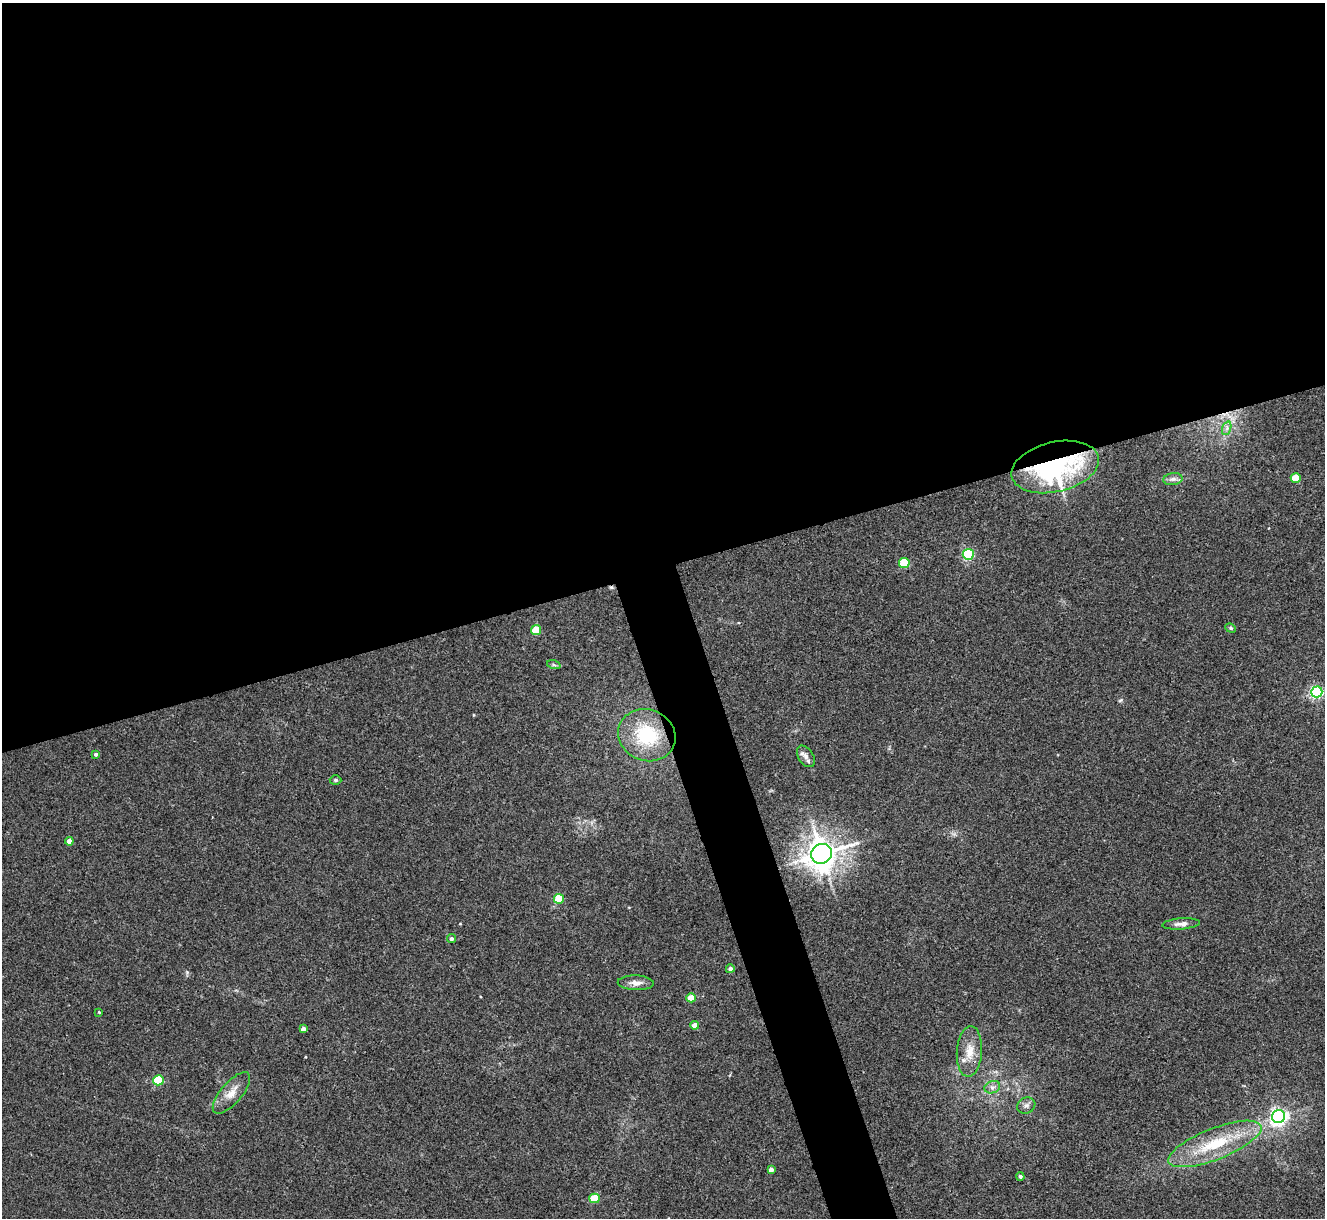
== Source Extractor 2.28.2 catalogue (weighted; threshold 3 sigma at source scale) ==
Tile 2 of 4 x 4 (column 2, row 1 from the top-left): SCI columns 1328-2650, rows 3920-5135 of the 5298 x 5285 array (HDU 1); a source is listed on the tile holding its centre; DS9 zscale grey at full resolution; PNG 1327 x 1220 px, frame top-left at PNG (2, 3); each listed source drawn as its Kron ellipse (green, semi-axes under 4 px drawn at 4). Shown black and unused: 49% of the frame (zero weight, under 3 of 4 exposures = <1% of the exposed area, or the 3 px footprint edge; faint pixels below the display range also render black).
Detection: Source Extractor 2.28.2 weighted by HDU 2 'WHT'; one run over the whole footprint, this tile lists its part. Background 0.035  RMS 0.0047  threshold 0.0211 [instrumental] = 3 sigma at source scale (4.5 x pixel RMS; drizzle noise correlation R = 1.50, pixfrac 1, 0.05/0.05 arcsec/px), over >= 5 px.
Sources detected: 36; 1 cosmic-ray / hot-pixel residue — neither listed nor drawn; the other 35 listed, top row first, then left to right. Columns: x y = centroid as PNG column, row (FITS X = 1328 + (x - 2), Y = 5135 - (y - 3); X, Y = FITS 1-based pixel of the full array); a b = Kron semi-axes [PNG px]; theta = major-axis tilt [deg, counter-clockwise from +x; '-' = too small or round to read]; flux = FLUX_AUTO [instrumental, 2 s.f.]
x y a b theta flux
1227 428 7 4 72 1.3
1055 467 44 25 13 84
1296 478 5 4 - 11
1173 479 9 6 9 1.8
968 554 5 5 - 48
904 563 5 5 - 23
1231 628 5 4 - 0.64
536 630 5 5 - 15
554 665 7 4 -18 0.74
1317 692 6 5 - 80
647 735 29 25 -22 30
96 754 4 4 - 1
806 756 12 7 -57 2.3
335 780 6 5 - 0.71
69 841 4 4 - 3.2
822 854 10 9 - 660
559 899 5 5 - 20
1181 924 18 5 4 2.3
451 939 4 4 - 0.92
730 969 4 4 - 1.4
636 983 18 7 -2 3.5
691 998 4 4 - 8.1
99 1012 4 3 - 0.39
694 1025 4 4 - 3.9
303 1029 4 4 - 2.2
969 1051 25 12 86 8.2
158 1080 5 5 - 26
992 1087 8 6 19 1.8
231 1093 26 10 49 6
1026 1105 9 7 27 2
1279 1116 6 6 - 160
1215 1144 49 15 22 24
771 1170 4 4 - 2.1
1020 1176 4 4 - 0.92
594 1198 5 5 - 15
Overlapping masked pixels (flux is a lower limit): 1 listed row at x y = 1055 467